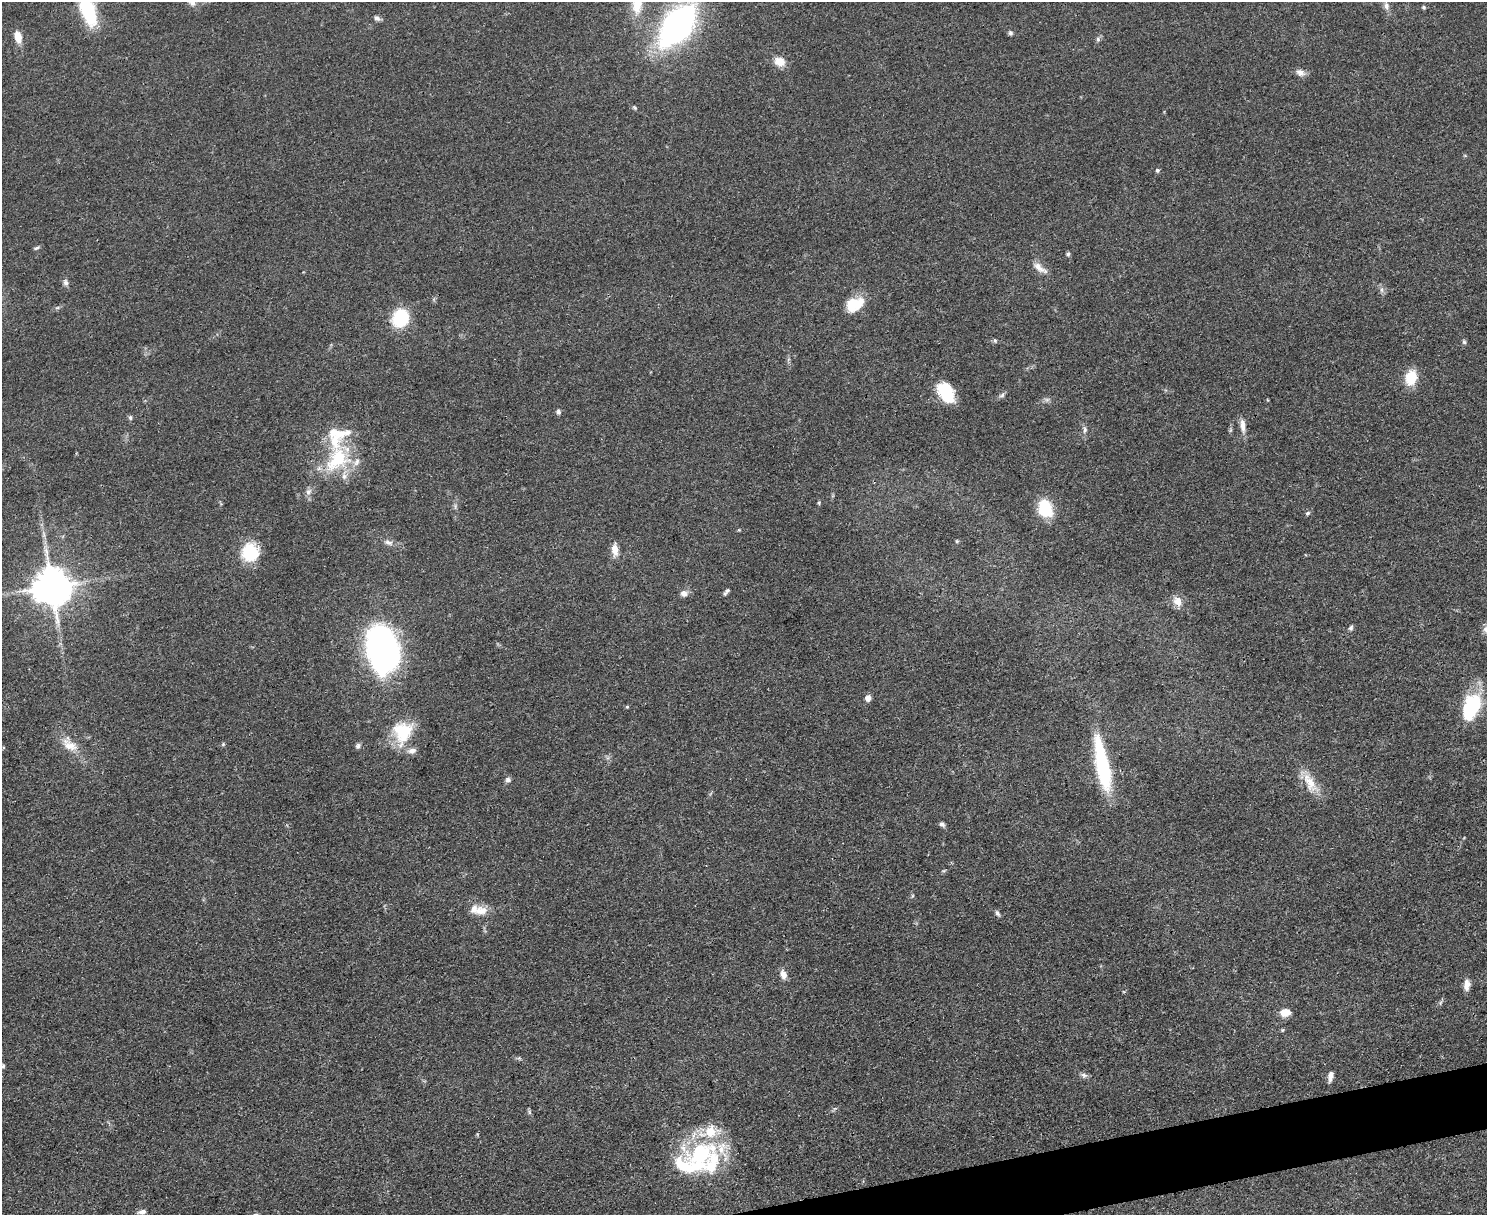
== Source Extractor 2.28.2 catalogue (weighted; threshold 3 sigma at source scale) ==
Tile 5 of 3 x 4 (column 2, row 2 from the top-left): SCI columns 1624-3108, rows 2434-3646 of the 4847 x 4868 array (HDU 1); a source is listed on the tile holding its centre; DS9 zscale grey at full resolution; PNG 1489 x 1217 px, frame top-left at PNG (2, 2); no overlay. Shown black and unused: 2% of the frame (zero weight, under 3 of 4 exposures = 1% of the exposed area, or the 3 px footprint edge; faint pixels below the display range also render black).
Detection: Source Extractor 2.28.2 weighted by HDU 2 'WHT'; one run over the whole footprint, this tile lists its part. Background 0.0485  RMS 0.0049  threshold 0.022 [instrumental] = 3 sigma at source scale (4.5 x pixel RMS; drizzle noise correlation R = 1.50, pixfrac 1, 0.05/0.05 arcsec/px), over >= 5 px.
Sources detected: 84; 12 inside a brighter listed object's ellipse — not listed separately; the other 72 listed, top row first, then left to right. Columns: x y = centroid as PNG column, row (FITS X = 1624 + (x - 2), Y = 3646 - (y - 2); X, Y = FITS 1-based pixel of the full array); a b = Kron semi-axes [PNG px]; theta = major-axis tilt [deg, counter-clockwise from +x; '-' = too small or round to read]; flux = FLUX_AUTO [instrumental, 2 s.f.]
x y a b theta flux
192 3 9 8 - 2.3
1386 5 14 7 -78 2.9
1424 7 5 4 - 0.85
88 11 30 13 -73 35
377 18 9 6 -31 1.4
677 25 34 19 52 160
1010 33 6 5 - 1
18 37 11 7 -80 6.6
1098 39 7 6 - 1.2
779 62 14 11 -23 5.7
1300 73 13 8 -21 2.6
635 108 7 4 -45 0.72
1157 170 5 5 - 0.89
36 248 8 4 27 0.9
1068 254 5 5 - 0.98
1040 268 23 7 -36 4
66 282 9 6 -58 1.5
1381 290 7 4 -89 1.2
854 304 21 14 29 14
57 308 6 4 18 0.76
400 318 14 12 65 33
995 340 6 5 - 0.75
1464 342 6 5 - 0.89
1411 378 15 11 75 12
946 392 23 14 -58 18
1002 395 9 5 31 1.2
558 412 7 6 - 1.1
130 418 6 5 - 1.1
1243 426 19 6 -84 3.7
1085 430 9 5 81 1.4
337 459 48 29 60 34
819 502 6 4 80 0.59
1045 508 18 13 -77 20
1307 513 7 5 40 0.91
44 535 10 4 -75 1.5
957 541 5 4 - 0.57
389 542 13 6 -18 2.3
615 550 15 7 -86 4.6
250 552 16 15 - 24
52 586 11 10 - 1500
726 591 9 4 51 1.2
684 593 9 8 - 2.3
1177 601 13 11 -64 4.7
1351 628 7 5 46 1
1486 629 9 7 -77 1.8
383 650 36 25 -78 200
868 698 7 6 - 2.6
1471 706 31 18 69 30
627 707 6 4 0 0.54
402 732 29 24 83 22
223 744 5 4 - 0.65
69 745 24 15 -40 8.5
358 746 7 6 - 1.4
1102 765 57 13 -79 47
508 780 7 6 - 1.5
1310 783 31 13 -60 9.6
942 824 7 5 -37 1.3
944 870 6 3 20 0.57
912 896 5 3 - 0.52
481 911 19 12 8 5.9
997 913 8 5 -57 1.2
783 974 10 7 -72 3.6
1467 985 14 7 86 3.4
1440 1003 7 4 71 0.82
1285 1012 10 7 5 6.2
1282 1030 5 4 - 0.58
3 1066 6 4 -76 0.81
1084 1075 9 6 -24 1.5
1330 1076 12 5 81 2.5
529 1112 8 4 -82 0.85
701 1154 48 36 6 52
142 1212 11 6 11 2.1
Isophote crosses this tile's border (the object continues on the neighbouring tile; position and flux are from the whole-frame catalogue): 4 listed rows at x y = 192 3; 1386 5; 88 11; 1486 629